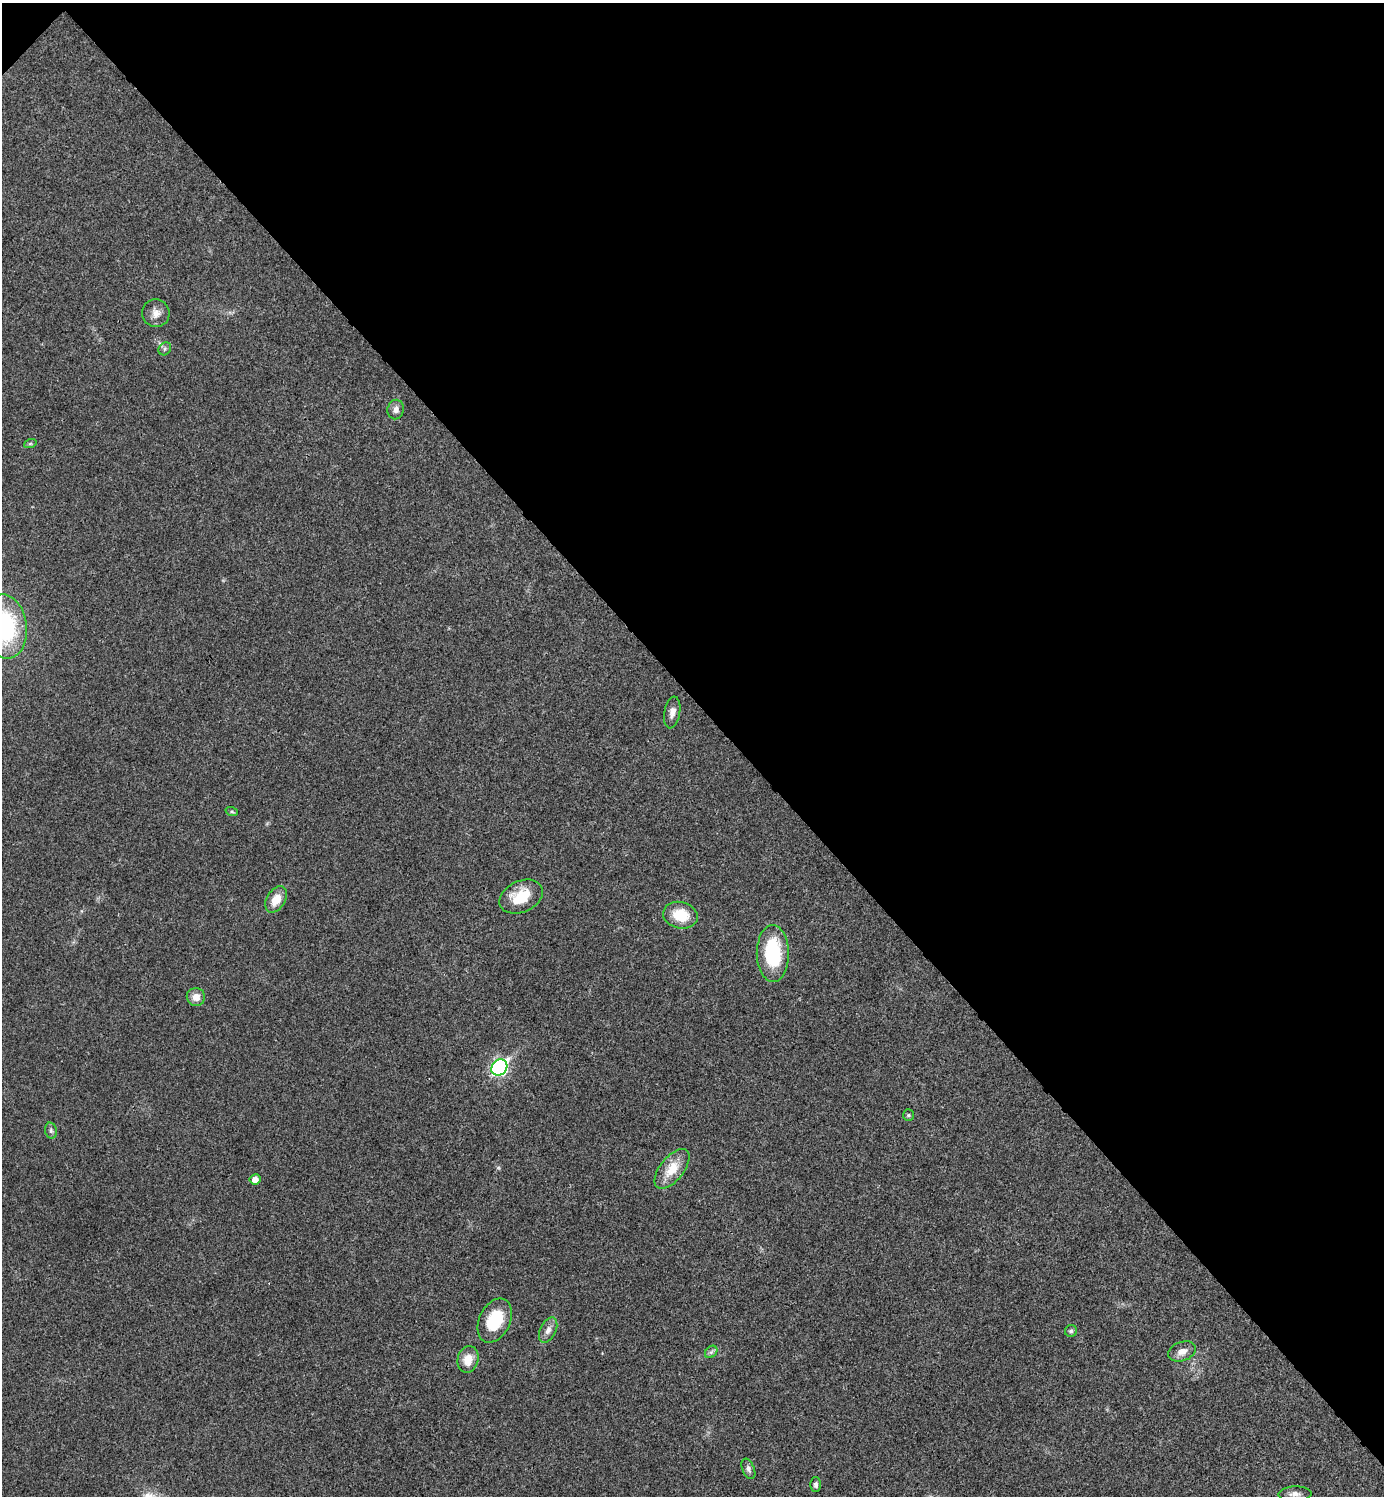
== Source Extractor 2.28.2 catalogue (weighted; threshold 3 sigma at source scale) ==
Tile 3 of 4 x 4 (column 3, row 1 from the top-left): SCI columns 2921-4302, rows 4488-5981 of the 5984 x 5984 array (HDU 1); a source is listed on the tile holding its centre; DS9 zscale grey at full resolution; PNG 1386 x 1498 px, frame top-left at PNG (2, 3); each listed source drawn as its Kron ellipse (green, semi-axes under 4 px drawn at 4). Shown black and unused: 47% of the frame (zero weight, under 3 of 4 exposures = <1% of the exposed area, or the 3 px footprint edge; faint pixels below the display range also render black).
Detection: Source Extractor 2.28.2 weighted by HDU 2 'WHT'; one run over the whole footprint, this tile lists its part. Background 0.0203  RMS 0.004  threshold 0.0182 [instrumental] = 3 sigma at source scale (4.5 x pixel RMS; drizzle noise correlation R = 1.50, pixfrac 1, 0.05/0.05 arcsec/px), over >= 5 px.
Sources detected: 26; all 26 listed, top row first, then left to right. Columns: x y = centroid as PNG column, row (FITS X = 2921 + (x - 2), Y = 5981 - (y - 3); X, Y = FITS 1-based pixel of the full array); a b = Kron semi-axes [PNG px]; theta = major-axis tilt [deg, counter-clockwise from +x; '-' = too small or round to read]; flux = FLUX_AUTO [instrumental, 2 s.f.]
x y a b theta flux
156 313 14 13 - 3.4
165 349 7 5 47 0.91
396 410 10 8 77 2.1
30 444 6 4 19 0.58
5 626 32 22 -82 46
672 712 16 8 80 2.6
232 812 6 4 -19 0.59
521 897 23 15 25 12
276 899 14 9 58 6.3
680 915 17 13 -14 11
773 953 28 16 -89 28
196 997 9 9 - 3.3
499 1067 9 7 46 89
908 1115 6 5 - 0.67
51 1131 8 6 -75 1.1
672 1169 24 11 51 8.7
255 1179 5 5 - 3
495 1321 23 15 64 17
548 1330 13 8 65 2.5
1071 1331 6 6 - 0.84
1182 1351 14 9 20 3.5
711 1352 7 5 45 1.1
468 1359 13 10 75 6.2
748 1469 11 6 -67 1.4
816 1485 7 5 -89 1.1
1295 1494 17 7 2 2.5
Isophote crosses this tile's border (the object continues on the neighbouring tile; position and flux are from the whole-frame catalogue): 1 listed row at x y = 5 626